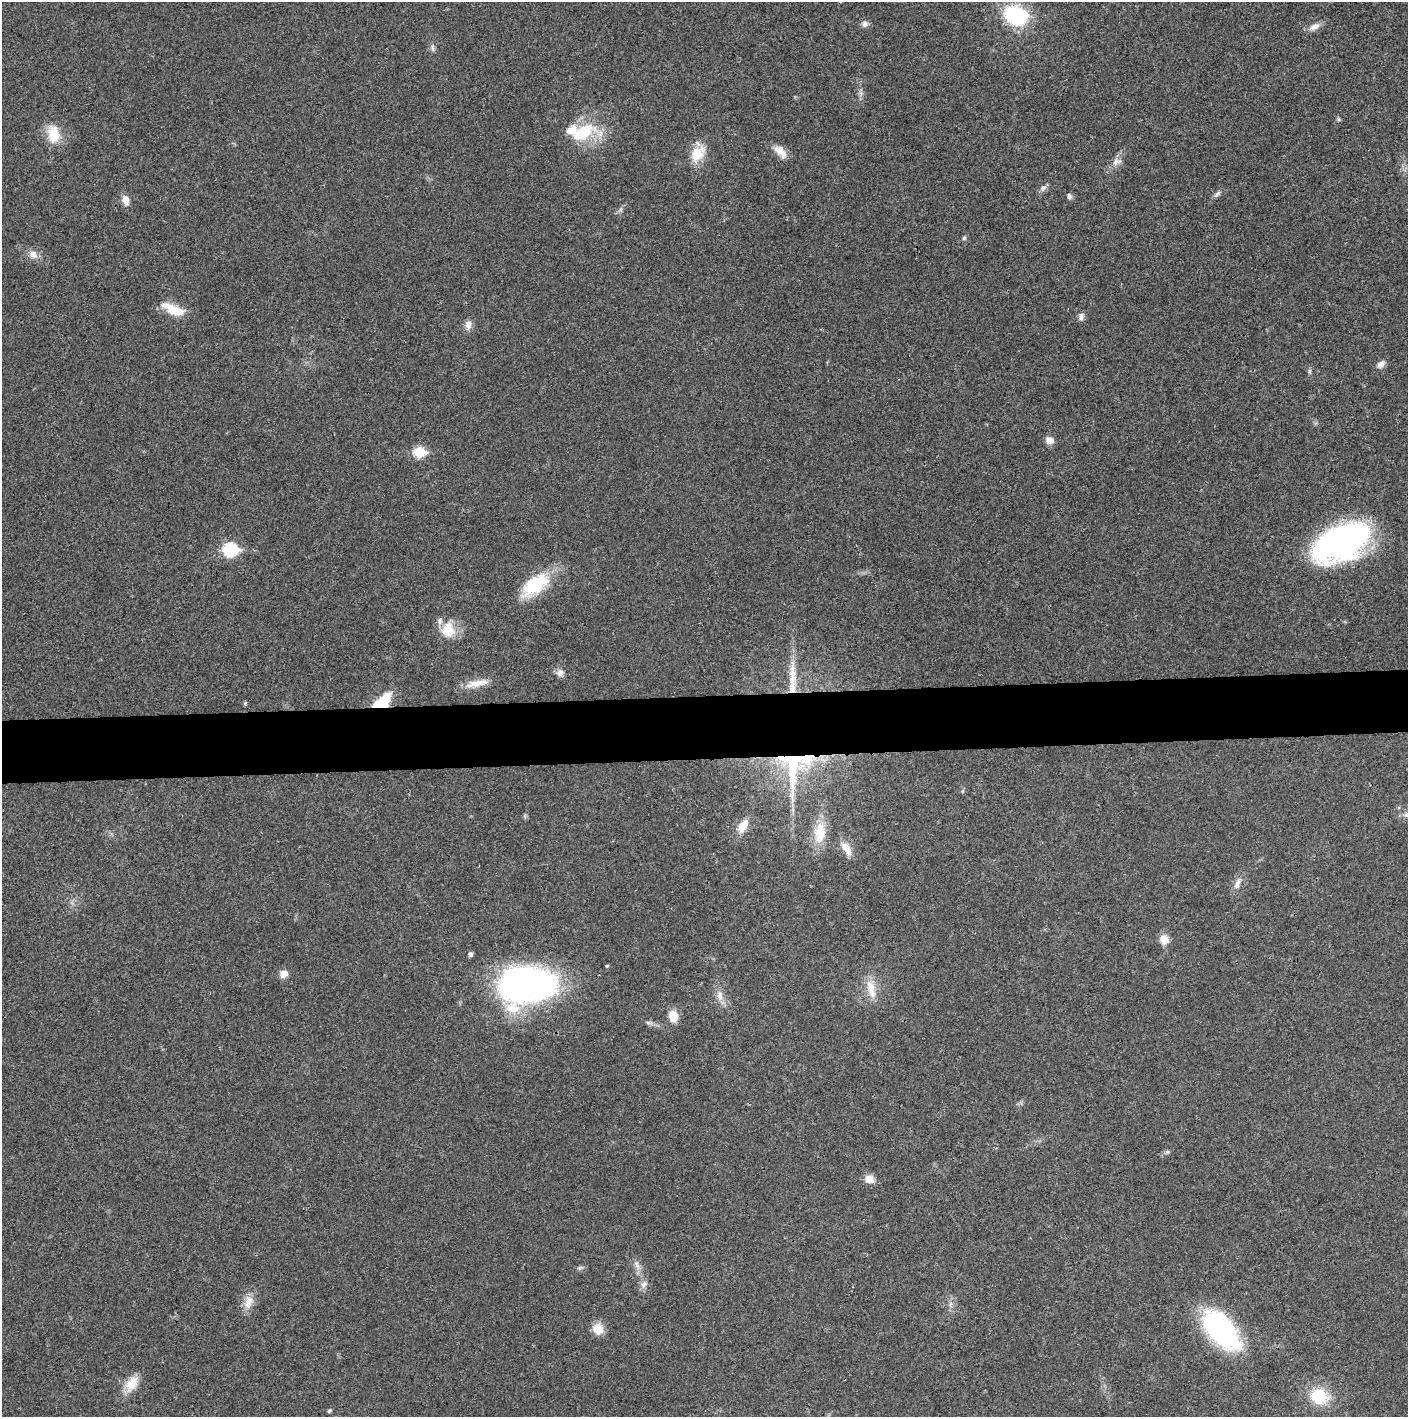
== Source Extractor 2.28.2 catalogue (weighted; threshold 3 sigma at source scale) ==
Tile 5 of 3 x 3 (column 2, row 2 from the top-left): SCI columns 1410-2815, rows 1418-2832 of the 4222 x 4247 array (HDU 1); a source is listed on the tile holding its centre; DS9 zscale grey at full resolution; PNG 1410 x 1419 px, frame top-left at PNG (2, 2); no overlay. Shown black and unused: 4% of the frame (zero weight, under 3 of 4 exposures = <1% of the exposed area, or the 3 px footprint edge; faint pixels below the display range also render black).
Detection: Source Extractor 2.28.2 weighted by HDU 2 'WHT'; one run over the whole footprint, this tile lists its part. Background 0.0191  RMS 0.0041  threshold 0.0184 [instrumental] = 3 sigma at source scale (4.5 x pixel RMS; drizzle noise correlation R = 1.50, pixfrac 1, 0.05/0.05 arcsec/px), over >= 5 px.
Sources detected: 61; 3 inside a brighter listed object's ellipse — not listed separately; the other 58 listed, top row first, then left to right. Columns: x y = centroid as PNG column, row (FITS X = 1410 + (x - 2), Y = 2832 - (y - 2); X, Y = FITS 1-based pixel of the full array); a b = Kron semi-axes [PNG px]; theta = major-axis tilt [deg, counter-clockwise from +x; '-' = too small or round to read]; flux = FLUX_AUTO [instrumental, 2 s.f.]
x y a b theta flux
1016 15 20 15 -21 37
865 24 9 8 - 1.6
1314 27 16 8 28 2.8
433 48 11 4 -85 1
1339 119 6 5 - 0.6
582 133 42 20 29 19
54 134 22 14 -82 9.3
780 151 19 9 -43 4.5
698 154 22 15 51 9.1
1117 162 15 9 21 2.7
1043 188 10 7 45 1.6
1217 194 13 5 42 1.3
1069 196 8 6 -83 1.1
125 200 11 8 -77 3.1
621 209 7 4 71 0.82
964 238 6 5 - 0.65
33 254 13 10 -53 2.9
174 310 27 10 -24 10
1081 316 10 6 -86 1.6
468 325 13 9 84 2.5
1381 364 11 7 43 2.2
1309 371 7 4 71 0.66
1050 440 10 8 -30 2.8
419 452 7 6 - 26
1341 542 55 30 27 120
230 549 8 7 - 55
535 585 38 19 37 21
448 630 22 17 87 8.8
560 673 9 9 - 2.2
793 677 42 9 -90 10
477 683 31 9 10 5.7
381 703 17 8 40 22
245 704 6 4 71 0.55
795 766 66 45 75 57
962 791 6 4 70 0.49
743 826 13 8 60 6.6
820 833 30 16 84 11
846 848 21 10 -56 4.8
1237 883 19 7 66 2.8
1164 939 10 9 - 4.7
470 954 5 4 - 1.2
284 974 9 8 - 3.2
527 985 54 34 4 150
871 989 28 11 -76 7
720 995 16 8 -87 3.5
673 1016 11 9 -81 6.5
649 1023 12 4 0 1.2
1167 1152 6 4 44 0.66
869 1179 11 9 -15 3.6
637 1265 14 6 -64 2.3
580 1268 7 5 46 0.88
644 1284 11 7 53 1.9
248 1302 19 10 75 4.7
598 1329 11 11 - 6.8
1221 1330 52 26 -48 57
131 1384 25 13 55 7.1
1319 1396 18 15 -21 17
329 1411 6 4 46 0.59
Overlapping masked pixels (flux is a lower limit): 3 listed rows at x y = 381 703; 795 766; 527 985